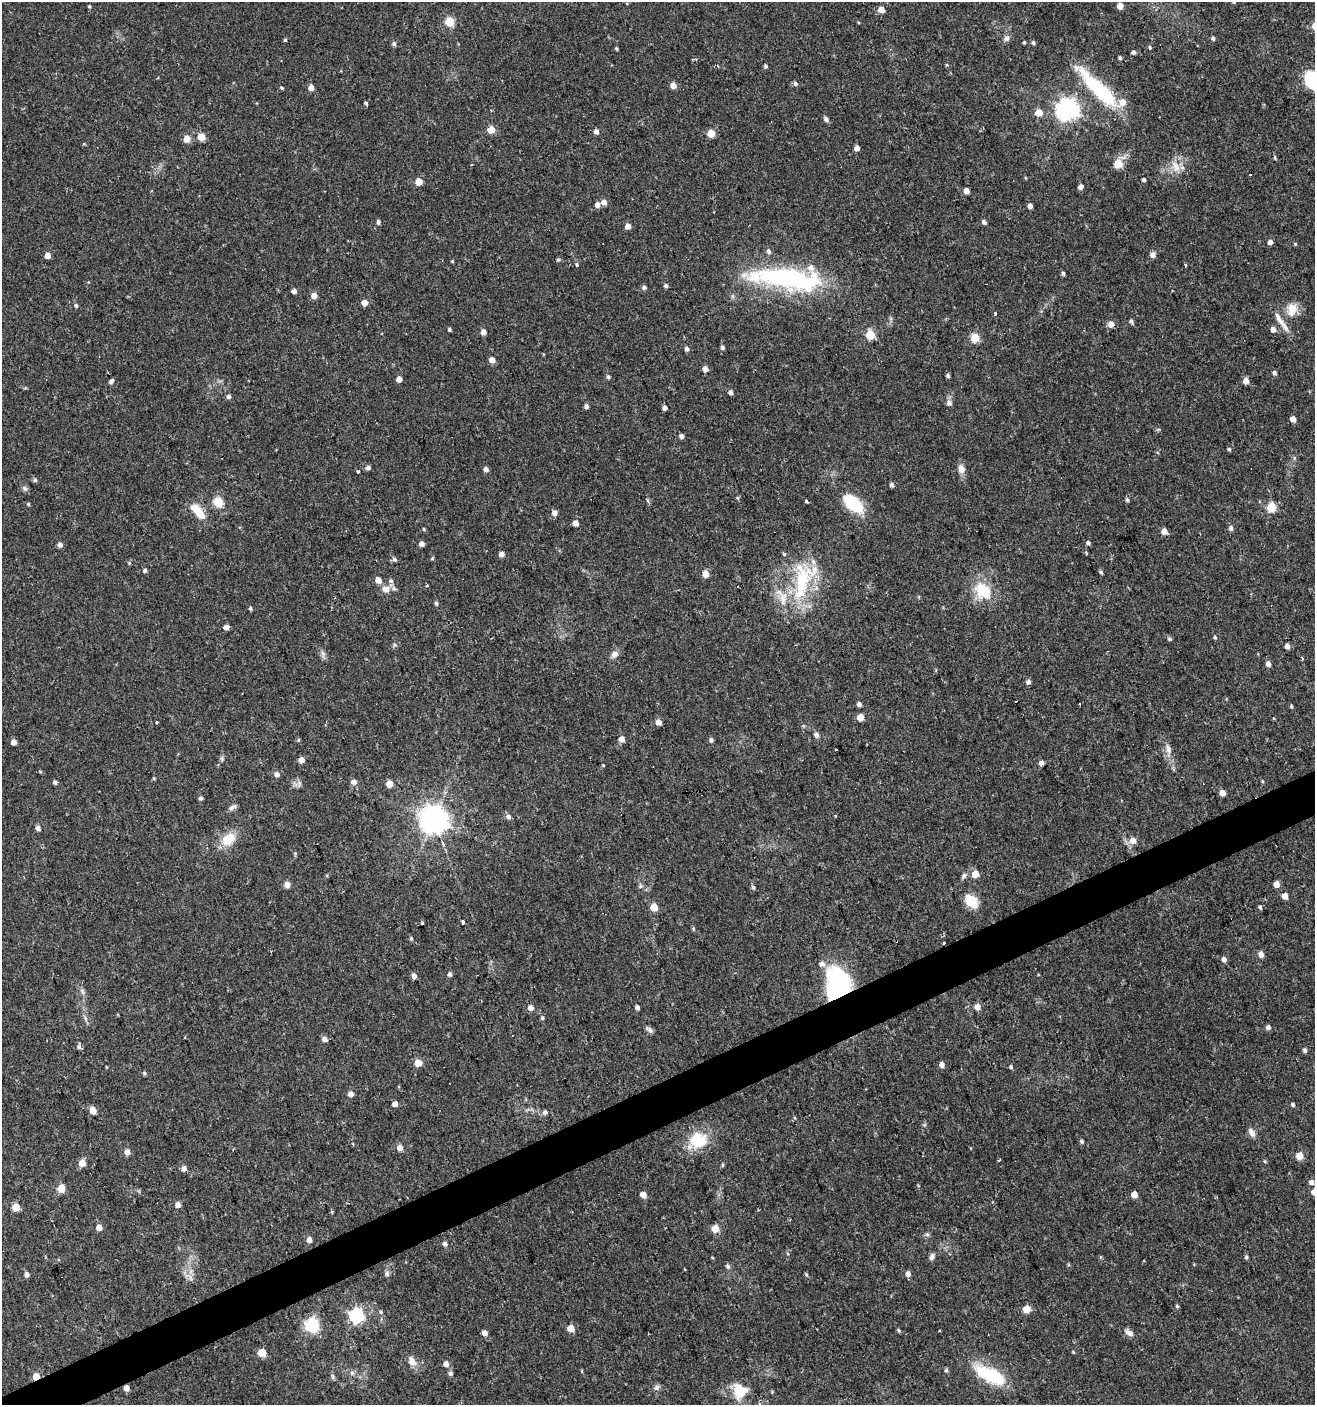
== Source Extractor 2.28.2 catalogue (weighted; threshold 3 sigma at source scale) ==
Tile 7 of 4 x 4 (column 3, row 2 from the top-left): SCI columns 2707-4019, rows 2809-4211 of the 5473 x 5615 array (HDU 1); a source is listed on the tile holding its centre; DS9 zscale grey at full resolution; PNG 1317 x 1407 px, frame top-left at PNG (2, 2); no overlay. Shown black and unused: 3% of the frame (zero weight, under 2 of 3 exposures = <1% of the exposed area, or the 3 px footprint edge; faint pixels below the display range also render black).
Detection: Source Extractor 2.28.2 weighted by HDU 2 'WHT'; one run over the whole footprint, this tile lists its part. Background 0.0247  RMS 0.0041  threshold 0.0186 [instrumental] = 3 sigma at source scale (4.5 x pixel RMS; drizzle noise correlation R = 1.50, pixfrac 1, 0.0396/0.0396 arcsec/px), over >= 5 px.
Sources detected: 275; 2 inside a brighter object's white glare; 1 cosmic-ray / hot-pixel residue — not listed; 8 inside a brighter listed object's ellipse — not listed separately; the other 264 listed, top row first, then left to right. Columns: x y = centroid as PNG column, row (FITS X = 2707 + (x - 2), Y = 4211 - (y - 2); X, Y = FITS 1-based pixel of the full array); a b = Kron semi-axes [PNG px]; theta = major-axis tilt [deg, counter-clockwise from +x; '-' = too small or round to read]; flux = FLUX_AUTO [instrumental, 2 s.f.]
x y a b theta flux
1234 2 5 4 - 0.57
89 6 4 4 - 0.44
1120 6 5 4 - 4.7
881 9 5 5 - 4.5
449 21 5 5 - 16
1006 38 9 7 60 1.4
1213 38 4 4 - 0.99
285 40 4 4 - 0.5
1024 42 4 3 - 0.54
1033 43 4 4 - 0.88
394 44 5 5 - 1.1
1150 47 5 4 - 0.54
616 49 4 3 - 0.51
1133 52 5 4 - 1.2
1120 58 4 3 - 0.73
765 66 4 4 - 0.85
795 84 5 5 - 1.2
673 85 5 5 - 3.5
311 87 5 5 - 3
281 88 5 3 - 0.48
1098 89 63 14 -45 30
365 103 3 3 - 1.5
1067 109 8 7 - 280
1038 113 5 5 - 7.8
826 119 7 5 -57 1.1
491 130 5 5 - 7.5
596 132 5 5 - 1.6
711 133 5 5 - 8.5
201 137 5 5 - 7.3
187 139 5 5 - 5.5
857 148 4 4 - 2.6
1275 157 6 3 -81 0.53
1118 164 13 12 - 4.1
1176 166 19 11 -65 5.1
1250 175 3 2 - 0.57
1144 179 4 4 - 0.96
419 181 5 5 - 6.1
1080 187 4 4 - 1.9
966 191 4 4 - 3.1
604 202 5 5 - 2.6
597 205 5 5 - 2.4
1030 206 4 4 - 2
378 222 5 4 - 0.92
984 222 6 5 - 1.1
628 226 5 4 - 3
1270 242 4 4 - 2.2
1295 244 4 4 - 0.44
768 251 6 5 - 1.3
1153 254 5 5 - 2.3
47 255 4 4 - 4.1
558 260 6 4 17 0.57
452 261 4 3 - 0.39
577 264 5 5 - 0.57
1185 265 4 3 - 0.51
1063 273 4 4 - 0.89
788 278 88 23 -4 66
666 286 5 5 - 0.98
644 287 5 4 - 1.2
294 291 4 4 - 1.7
314 295 5 5 - 3
364 303 5 4 - 3.9
76 305 5 5 - 0.77
1292 310 21 14 81 6.4
995 313 5 4 - 0.58
1131 321 6 5 - 0.99
1111 324 5 5 - 3.9
449 329 3 3 - 0.8
1273 329 5 5 - 2.5
483 332 5 5 - 2.2
870 335 5 5 - 17
975 338 5 5 - 16
722 347 5 5 - 0.97
687 349 5 5 - 1.2
492 360 5 4 - 3.2
705 369 5 4 - 2.7
1274 373 4 4 - 1.1
948 376 4 4 - 0.87
608 377 6 5 - 0.78
399 379 4 4 - 3.3
111 381 6 4 57 1.2
1246 381 5 4 - 3.5
730 392 4 4 - 1.4
229 396 5 5 - 1.1
949 403 6 6 - 1.7
586 406 5 4 - 1.3
665 408 4 4 - 1.9
1293 419 5 4 - 2.8
681 436 5 4 - 1.5
1229 449 4 4 - 0.67
368 467 5 5 - 1.4
486 469 5 4 - 1.8
961 469 11 9 -64 2.4
357 471 3 3 - 1.1
35 480 6 5 - 0.8
891 485 4 4 - 1.4
25 488 9 6 -50 1.1
738 498 5 3 - 0.48
647 500 6 4 -70 0.57
1127 500 5 5 - 0.86
806 501 3 3 - 2.4
218 502 6 5 - 21
853 503 23 12 -41 20
28 504 4 4 - 0.5
1271 507 5 5 - 21
198 511 21 8 -49 8
554 513 6 5 - 2.1
575 523 4 4 - 3.3
1231 528 6 5 - 1.2
424 529 4 4 - 0.46
1164 531 5 4 - 3.6
1088 543 5 4 - 1
422 544 4 4 - 2.2
60 545 5 5 - 1.7
1086 553 5 3 - 0.69
501 554 5 4 - 2.2
783 554 4 3 - 0.86
432 558 4 4 - 0.48
394 559 6 5 - 0.95
129 563 4 4 - 0.45
145 570 4 4 - 1
1101 572 5 5 - 0.64
705 574 5 4 - 6
378 580 7 6 - 3.4
802 582 55 22 83 33
427 586 4 3 - 0.51
386 589 12 9 1 3.4
983 591 27 19 -51 13
436 603 5 4 - 0.83
250 608 5 4 - 0.59
226 627 5 4 - 2.8
1215 637 5 4 - 0.63
1169 639 6 4 -2 0.72
1287 646 4 4 - 2.5
323 653 9 3 -46 0.95
614 654 11 8 40 2
1302 658 3 3 - 0.65
1268 664 5 4 - 2.1
1028 682 5 4 - 1.7
859 704 4 4 - 1.6
1291 706 5 4 - 0.51
860 717 5 5 - 7.6
157 722 3 3 - 0.86
658 722 4 4 - 4
816 735 7 6 - 1.4
621 739 5 5 - 3.4
298 740 5 3 - 0.39
711 740 5 4 - 1.1
14 742 4 4 - 3.4
1168 749 15 7 -77 2.7
222 759 7 5 -80 0.76
301 760 5 4 - 3.3
1041 763 4 4 - 2.6
603 765 4 3 - 0.37
277 774 5 5 - 2
154 778 5 3 - 0.47
1262 781 5 3 - 0.43
55 782 5 4 - 0.99
354 782 6 5 - 1.9
299 783 8 4 90 0.89
389 784 5 5 - 6
1222 793 4 4 - 3.5
201 798 5 5 - 0.98
232 807 12 5 27 1.4
508 816 7 6 - 1.4
835 816 3 2 - 0.7
433 819 8 8 - 570
38 828 5 4 - 1.8
228 839 21 14 38 8.1
1133 840 6 6 - 3.9
975 874 5 5 - 8.6
964 876 9 5 52 1.1
287 884 6 6 - 2.6
1276 884 5 4 - 3.9
640 886 7 4 90 0.74
753 887 5 5 - 0.86
1285 896 5 4 - 4
971 901 17 11 -48 8.4
654 907 5 5 - 8.3
1260 907 5 4 - 0.85
463 922 4 3 - 3.3
422 923 3 3 - 1.3
693 929 5 4 - 0.55
411 938 5 4 - 0.57
944 943 3 3 - 1.7
1261 954 5 5 - 2.7
1224 959 5 4 - 2
450 974 5 5 - 1.2
414 976 5 4 - 2.1
843 988 49 19 -57 56
82 992 10 3 -69 0.95
637 1007 4 4 - 1.6
977 1007 5 5 - 3.4
531 1008 5 5 - 3
85 1018 9 4 -71 0.97
542 1018 5 4 - 0.79
1268 1027 5 4 - 1.6
649 1030 11 5 -37 1.3
324 1039 5 5 - 2.4
79 1047 7 6 - 1
1305 1050 5 4 - 1.1
418 1063 5 5 - 7.6
942 1065 5 5 - 2.2
1011 1067 5 4 - 0.66
144 1073 5 5 - 0.66
351 1094 5 4 - 2.5
395 1104 4 4 - 2.6
1293 1104 5 4 - 0.81
93 1110 5 5 - 6.4
545 1112 6 5 - 1.3
1252 1132 11 7 -60 2.1
698 1140 26 20 27 14
1081 1141 5 4 - 0.77
400 1147 5 5 - 2.6
127 1152 5 5 - 3.2
1299 1156 5 5 - 8.6
999 1160 3 2 - 0.64
1265 1161 5 4 - 0.47
82 1163 5 5 - 6
722 1165 6 4 88 0.49
184 1168 5 4 - 2.3
1312 1182 5 5 - 2.1
61 1188 5 5 - 11
1314 1192 5 5 - 4.8
643 1195 5 4 - 4.7
1134 1195 5 5 - 5.2
178 1205 5 5 - 2.8
16 1207 5 5 - 9.7
332 1212 5 3 - 0.44
790 1220 3 3 - 0.34
99 1227 5 5 - 3.1
715 1229 5 5 - 9.6
927 1234 6 6 - 0.78
309 1240 5 4 - 2.9
445 1244 5 5 - 1.5
932 1257 9 6 69 1.3
1246 1257 6 5 - 0.69
728 1266 7 5 -71 1.1
27 1274 5 4 - 1.8
387 1274 7 6 - 0.99
806 1274 5 3 - 0.54
908 1274 5 4 - 2.4
190 1278 10 3 -69 0.91
1177 1306 4 4 - 0.59
1026 1309 5 5 - 8.5
381 1312 6 5 - 0.74
356 1315 6 6 - 85
312 1325 6 6 - 75
571 1328 5 5 - 7.5
899 1330 5 4 - 0.62
485 1333 5 4 - 2.6
1129 1333 13 7 -35 1.9
262 1352 5 5 - 10
1073 1352 4 3 - 0.37
412 1361 13 9 -58 3.4
446 1364 5 5 - 2.6
946 1370 5 5 - 0.84
582 1371 5 3 - 0.37
450 1373 5 5 - 1.2
986 1373 35 18 -30 19
36 1376 5 4 - 6.9
332 1377 9 4 -81 0.73
126 1388 5 4 - 2.6
656 1388 10 7 33 1.3
740 1391 21 19 85 9.6
Overlapping masked pixels (flux is a lower limit): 4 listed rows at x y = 944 943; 843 988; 36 1376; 126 1388
Isophote crosses this tile's border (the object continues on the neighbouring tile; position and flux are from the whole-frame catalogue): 2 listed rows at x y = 1234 2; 1314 1192